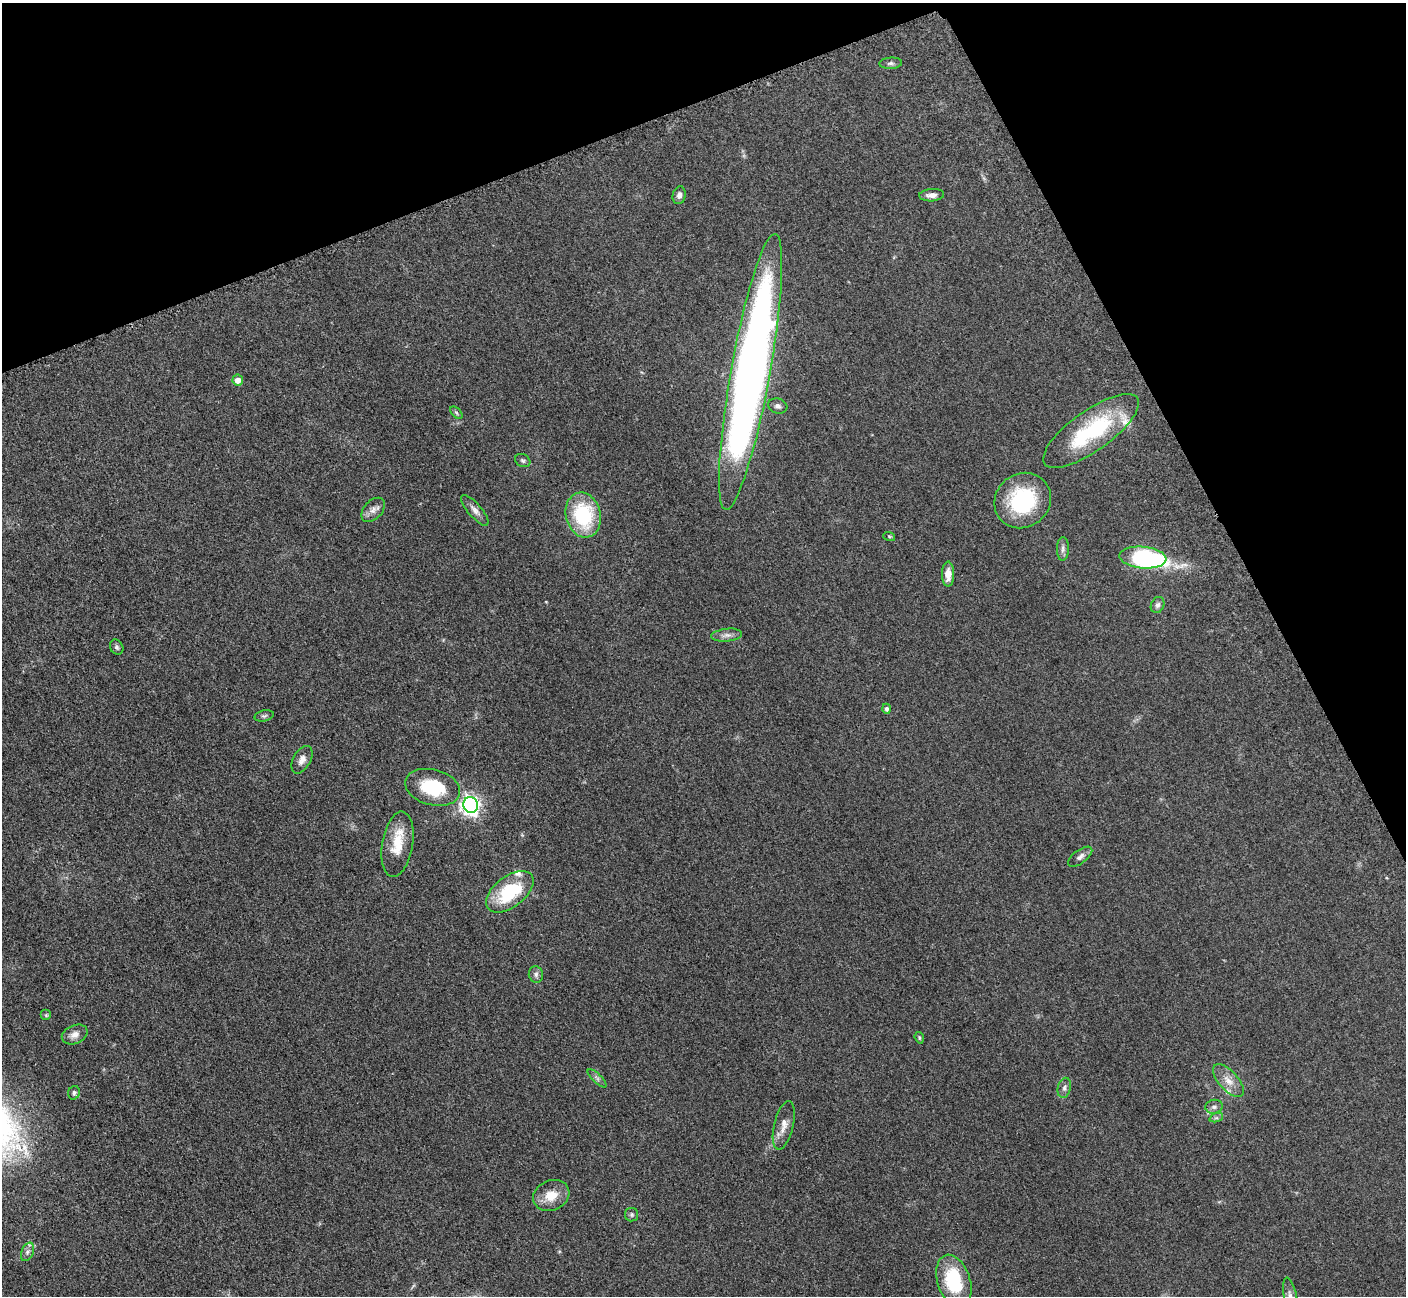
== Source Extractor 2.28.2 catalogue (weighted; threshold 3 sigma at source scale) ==
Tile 3 of 4 x 4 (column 3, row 1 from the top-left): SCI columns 2875-4278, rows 4074-5367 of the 5701 x 5665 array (HDU 1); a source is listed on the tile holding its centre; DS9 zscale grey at full resolution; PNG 1408 x 1298 px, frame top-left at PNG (2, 3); each listed source drawn as its Kron ellipse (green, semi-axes under 4 px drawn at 4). Shown black and unused: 21% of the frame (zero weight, under 3 of 5 exposures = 4% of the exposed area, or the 3 px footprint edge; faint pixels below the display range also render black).
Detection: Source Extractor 2.28.2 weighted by HDU 2 'WHT'; one run over the whole footprint, this tile lists its part. Background 0.0535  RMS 0.0059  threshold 0.0265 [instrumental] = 3 sigma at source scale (4.5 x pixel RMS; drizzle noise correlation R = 1.50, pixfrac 1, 0.05/0.05 arcsec/px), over >= 5 px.
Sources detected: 47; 1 inside a brighter object's white glare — neither listed nor drawn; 2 inside a brighter listed object's ellipse — not listed separately; the other 44 listed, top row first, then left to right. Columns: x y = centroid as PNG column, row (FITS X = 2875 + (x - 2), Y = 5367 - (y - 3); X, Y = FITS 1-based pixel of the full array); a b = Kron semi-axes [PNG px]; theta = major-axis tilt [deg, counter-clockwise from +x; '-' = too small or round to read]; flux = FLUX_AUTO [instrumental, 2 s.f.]
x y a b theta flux
891 63 11 5 4 1.6
679 195 9 6 78 2.2
932 195 12 6 4 3.2
751 372 140 19 80 560
238 380 5 5 - 4
778 406 10 7 -18 2.1
456 413 7 4 -45 0.97
1091 431 57 20 35 54
523 460 8 6 -27 1.3
1023 501 29 26 39 45
373 510 14 9 48 3.8
475 510 19 7 -49 3.4
583 515 23 17 -76 40
889 536 6 4 -19 0.68
1063 549 12 6 89 2.2
1143 558 23 11 -5 71
948 574 12 6 90 5.9
1158 605 8 6 65 1.8
727 635 15 6 6 3.1
117 647 8 6 -62 1.4
886 709 5 4 - 1.7
264 716 10 5 13 1.4
302 760 15 8 60 3.9
433 787 28 17 -15 30
471 805 8 7 - 270
398 844 33 15 81 16
1080 857 14 6 36 2.7
510 892 27 15 38 35
536 974 8 7 - 1.7
46 1015 5 5 - 0.88
75 1034 13 9 23 4.2
919 1038 6 4 -71 0.74
597 1078 12 4 -44 1.6
1228 1081 20 9 -48 6.7
1064 1088 10 6 78 2.1
74 1093 7 5 70 1.3
1214 1107 9 7 9 2.1
1216 1118 7 4 18 1.2
784 1125 25 9 76 5.9
551 1196 19 15 25 10
631 1215 7 6 - 1.2
27 1252 9 6 66 1.9
954 1281 27 16 -72 38
1290 1296 18 6 -79 4
Isophote crosses this tile's border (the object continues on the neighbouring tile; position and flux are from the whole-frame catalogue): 1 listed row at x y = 1290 1296